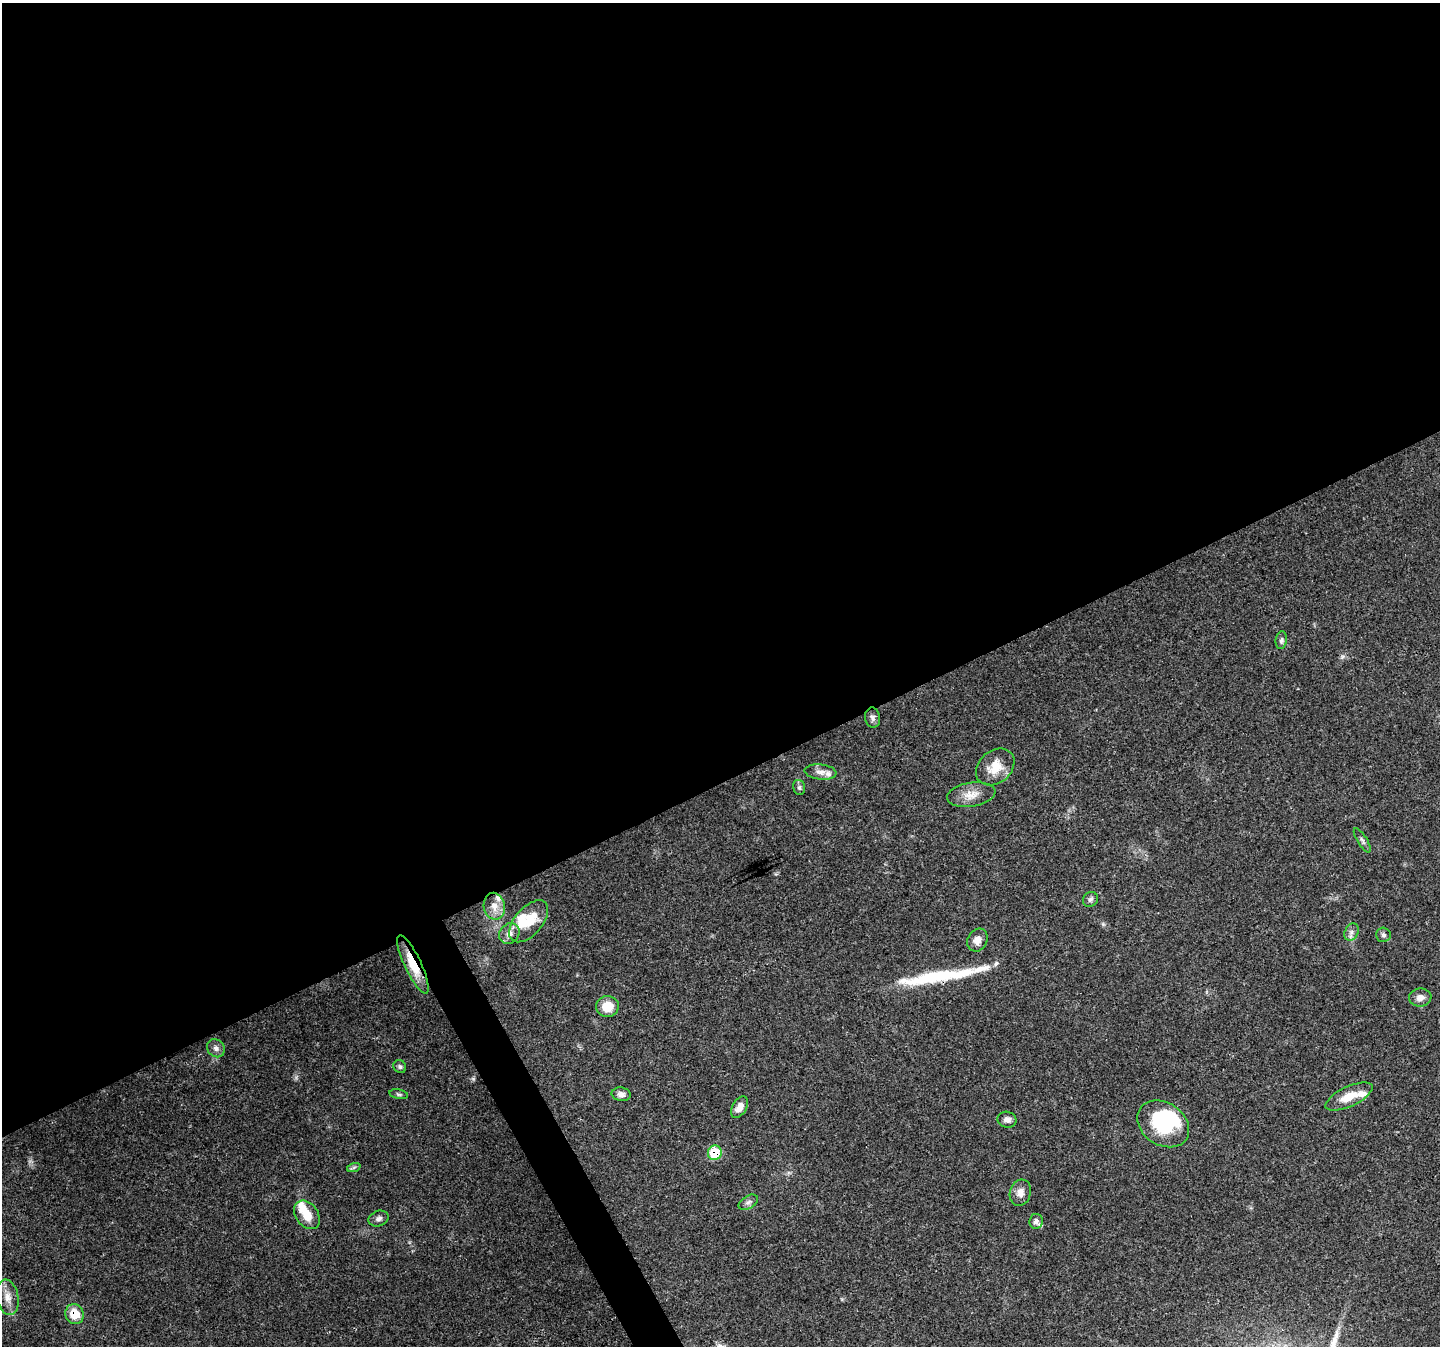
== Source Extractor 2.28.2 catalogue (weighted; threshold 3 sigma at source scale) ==
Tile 2 of 4 x 4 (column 2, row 1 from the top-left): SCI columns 1442-2879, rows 4191-5534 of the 5755 x 5635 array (HDU 1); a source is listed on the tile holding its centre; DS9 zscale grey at full resolution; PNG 1442 x 1348 px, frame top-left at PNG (2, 3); each listed source drawn as its Kron ellipse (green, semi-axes under 4 px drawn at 4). Shown black and unused: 59% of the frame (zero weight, under 3 of 4 exposures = <1% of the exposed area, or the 3 px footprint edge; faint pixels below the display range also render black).
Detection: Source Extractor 2.28.2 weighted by HDU 2 'WHT'; one run over the whole footprint, this tile lists its part. Background 0.05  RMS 0.0047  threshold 0.0213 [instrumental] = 3 sigma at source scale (4.5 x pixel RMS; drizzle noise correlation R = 1.50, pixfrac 1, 0.0396/0.0396 arcsec/px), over >= 5 px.
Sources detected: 42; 3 inside a brighter object's white glare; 1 long thin detection or spike segment (spike, bleed or trail) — neither listed nor drawn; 4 inside a brighter listed object's ellipse — not listed separately; the other 34 listed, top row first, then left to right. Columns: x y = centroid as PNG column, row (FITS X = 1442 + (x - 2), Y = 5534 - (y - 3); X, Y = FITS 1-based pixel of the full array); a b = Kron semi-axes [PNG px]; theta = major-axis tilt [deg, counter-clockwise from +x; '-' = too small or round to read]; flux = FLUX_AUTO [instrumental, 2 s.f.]
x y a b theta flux
1281 640 9 5 83 1.2
873 718 10 7 -83 1.8
995 767 21 16 40 9.1
820 772 16 7 -6 2.9
799 787 8 6 -75 1.1
971 795 24 12 9 6.5
1362 840 14 5 -58 1.5
1090 899 8 7 - 1.3
494 906 13 10 -78 4.8
529 921 25 13 49 13
1351 932 9 6 61 1.7
509 933 11 9 49 3.2
1383 935 7 7 - 1.3
977 940 12 9 61 3.7
413 964 32 8 -64 13
1420 997 11 9 8 3
607 1007 11 10 - 8.3
216 1048 9 8 - 2
400 1067 7 6 - 1.1
399 1094 9 4 -11 0.92
621 1094 9 6 -8 2.2
1349 1096 25 9 25 8.6
739 1107 12 7 60 4.1
1007 1120 9 8 - 2.3
1163 1124 28 21 -34 33
715 1153 7 7 - 16
354 1167 7 4 19 0.84
1020 1193 13 10 73 3.5
748 1202 10 6 31 1.6
307 1215 16 11 -54 8.1
379 1219 10 7 22 1.9
1036 1221 7 6 - 1.6
7 1297 18 10 -80 4.7
75 1314 10 9 - 8.7
Overlapping masked pixels (flux is a lower limit): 3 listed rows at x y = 413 964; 715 1153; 75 1314